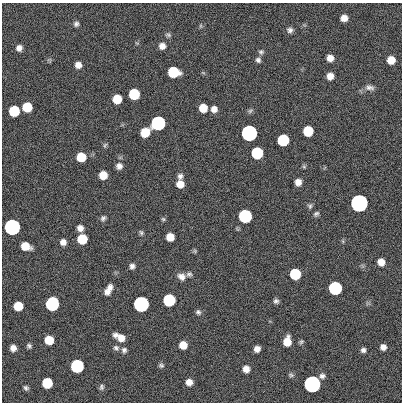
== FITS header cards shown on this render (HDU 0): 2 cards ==
NAXIS1  =                  400
NAXIS2  =                  400

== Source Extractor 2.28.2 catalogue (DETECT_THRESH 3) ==
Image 400 x 400 px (HDU 0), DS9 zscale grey, 1 PNG px = 1 image px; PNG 404 x 404 px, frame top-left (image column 1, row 400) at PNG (2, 3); no overlay
Background 0.443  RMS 34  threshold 101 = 3 sigma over >= 5 px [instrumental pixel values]
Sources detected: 86; all 86 listed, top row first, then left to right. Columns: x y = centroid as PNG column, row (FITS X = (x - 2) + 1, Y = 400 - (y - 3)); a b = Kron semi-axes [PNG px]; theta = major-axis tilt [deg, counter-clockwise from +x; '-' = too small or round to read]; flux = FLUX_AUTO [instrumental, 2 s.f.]
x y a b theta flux
344 18 6 6 - 1.6e+04
76 24 7 6 - 6.2e+03
200 26 6 4 90 3.1e+03
290 30 7 7 - 7.6e+03
168 35 8 5 -19 4.6e+03
162 46 7 7 - 1.3e+04
19 48 7 7 - 1.2e+04
261 52 7 6 - 5.2e+03
330 58 6 6 - 1.7e+04
49 60 6 5 - 3.4e+03
258 60 6 6 - 6.2e+03
391 60 7 6 - 3.2e+04
78 65 7 7 - 1.4e+04
173 72 8 7 - 1.2e+05
330 76 6 6 - 1.9e+04
369 87 12 7 -7 1.0e+04
134 94 7 7 - 1.2e+05
117 99 7 7 - 4.7e+04
27 107 7 7 - 7.2e+04
203 108 7 6 - 3.8e+04
214 109 7 6 - 1.3e+04
14 111 7 7 - 1.2e+05
250 111 8 5 30 4.7e+03
158 123 7 7 - 1.0e+06
308 131 7 7 - 9.0e+04
145 132 8 7 - 5.0e+04
249 133 7 7 - 3.5e+06
283 140 7 7 - 2.1e+05
105 145 7 5 74 4.0e+03
257 153 7 7 - 2.1e+05
81 157 7 7 - 5.7e+04
119 166 8 7 - 1.1e+04
103 175 7 7 - 3.5e+04
180 176 8 6 74 7.9e+03
298 182 6 6 - 1.6e+04
180 184 7 7 - 2.3e+04
359 203 7 7 - 1.1e+07
310 206 7 6 - 5.0e+03
316 214 7 5 41 5.4e+03
245 216 7 7 - 5.4e+05
103 218 8 6 58 5.8e+03
163 219 5 5 - 3.3e+03
12 227 7 7 - 2.9e+06
80 228 7 6 - 1.2e+04
141 232 7 5 -59 4.1e+03
170 237 7 6 - 2.8e+04
82 239 7 7 - 7.7e+04
63 242 6 6 - 1.2e+04
25 246 8 6 -20 3.6e+04
195 251 6 5 - 3.2e+03
381 262 7 7 - 2.0e+04
132 266 6 6 - 7.4e+03
189 274 8 7 - 6.3e+03
295 274 7 7 - 1.4e+05
181 277 10 8 -32 1.4e+04
110 287 8 7 - 1.0e+04
335 288 7 7 - 5.7e+05
107 292 7 7 - 1.1e+04
169 300 7 7 - 3.1e+05
276 301 6 6 - 6.1e+03
52 304 8 7 - 6.1e+05
141 304 7 7 - 2.1e+06
18 306 7 7 - 5.0e+04
198 312 6 6 - 5.7e+03
120 337 12 6 -27 2.5e+04
49 340 7 7 - 4.8e+04
287 341 8 6 80 3.2e+04
301 342 6 4 38 3.8e+03
183 345 7 6 - 2.8e+04
29 346 5 5 - 5.0e+03
383 347 6 6 - 1.1e+04
13 348 6 5 - 1.3e+04
116 348 8 7 - 6.2e+03
257 349 6 5 - 1.3e+04
124 350 7 6 - 6.8e+03
363 350 5 5 - 6.7e+03
161 365 6 6 - 4.7e+03
77 366 7 7 - 5.2e+05
246 369 7 6 - 1.6e+04
291 375 7 6 - 4.6e+03
322 376 7 6 - 7.6e+03
189 382 6 6 - 1.6e+04
47 383 7 7 - 9.9e+04
312 384 7 7 - 5.5e+06
101 387 7 6 - 5.2e+03
26 388 6 5 - 5.2e+03